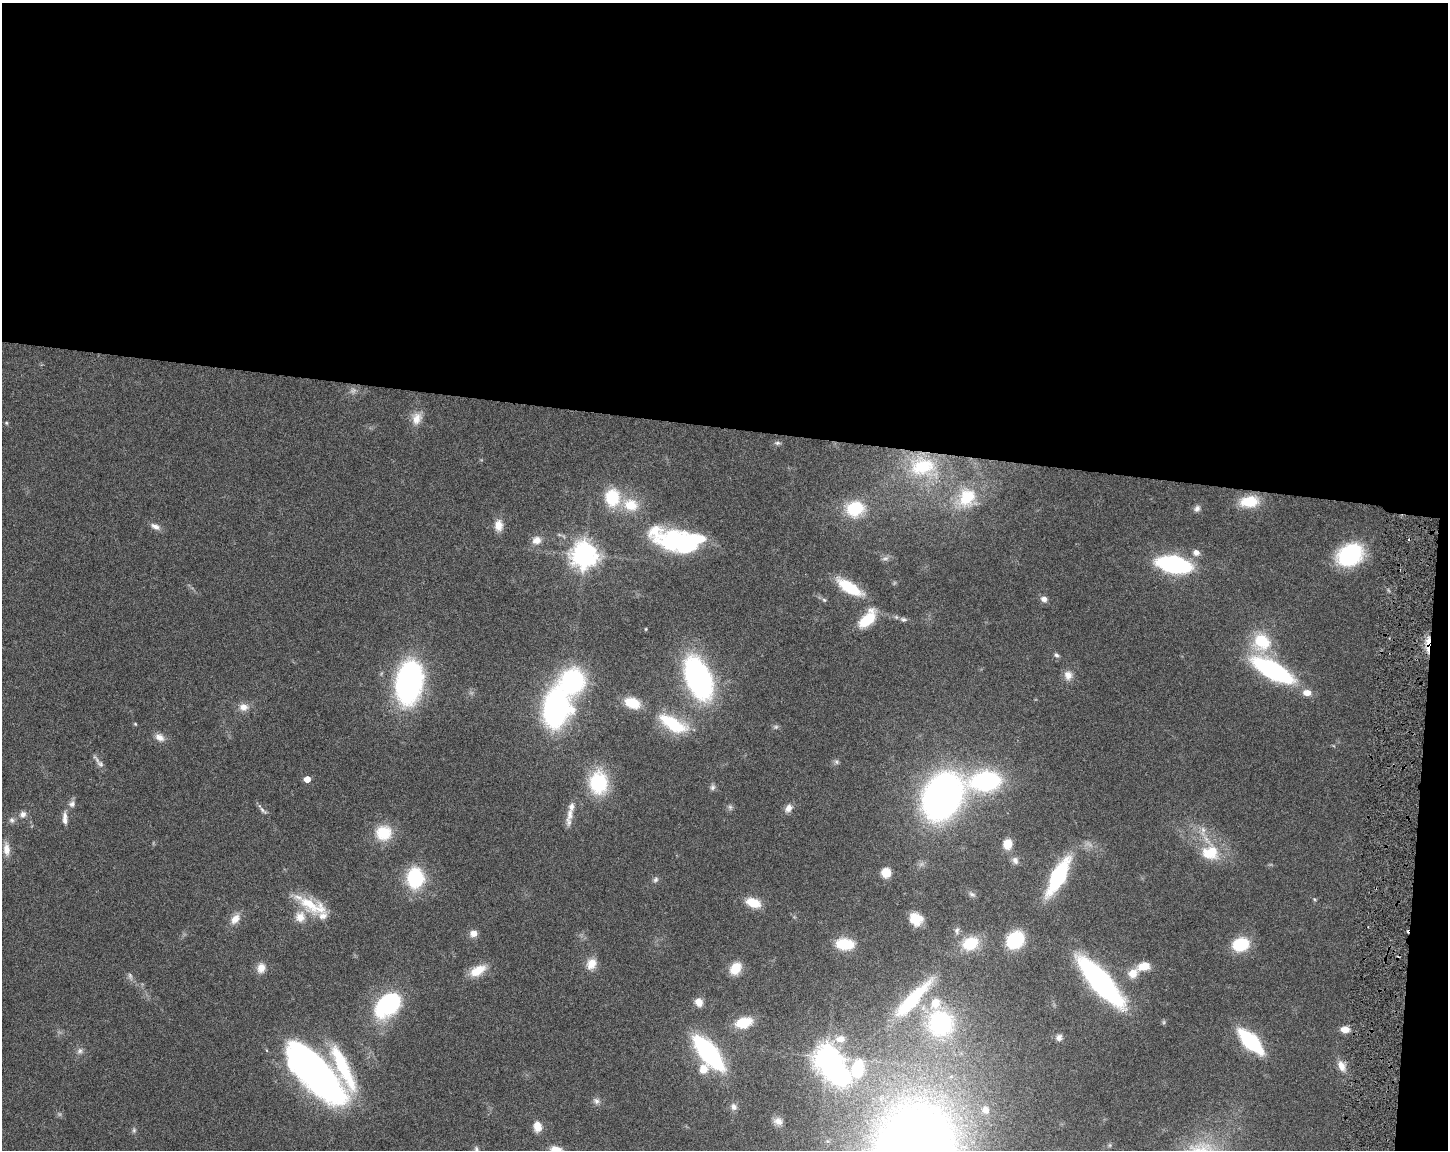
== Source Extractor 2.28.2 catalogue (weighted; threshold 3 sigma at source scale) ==
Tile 3 of 3 x 4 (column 3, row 1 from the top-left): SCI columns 3114-4559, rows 3446-4593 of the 4668 x 4598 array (HDU 1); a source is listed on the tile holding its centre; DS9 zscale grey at full resolution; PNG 1450 x 1152 px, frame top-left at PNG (2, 3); no overlay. Shown black and unused: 38% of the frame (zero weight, under 3 of 6 exposures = <1% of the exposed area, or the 3 px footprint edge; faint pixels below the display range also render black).
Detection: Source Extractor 2.28.2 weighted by HDU 2 'WHT'; one run over the whole footprint, this tile lists its part. Background 0.105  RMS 0.0046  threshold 0.0189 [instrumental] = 3 sigma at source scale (4.09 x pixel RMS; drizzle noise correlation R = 1.36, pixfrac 0.8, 0.05/0.05 arcsec/px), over >= 5 px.
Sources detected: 121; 2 too faint to see at this stretch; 3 inside a brighter object's white glare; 1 cosmic-ray / hot-pixel residue — not listed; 5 inside a brighter listed object's ellipse — not listed separately; the other 110 listed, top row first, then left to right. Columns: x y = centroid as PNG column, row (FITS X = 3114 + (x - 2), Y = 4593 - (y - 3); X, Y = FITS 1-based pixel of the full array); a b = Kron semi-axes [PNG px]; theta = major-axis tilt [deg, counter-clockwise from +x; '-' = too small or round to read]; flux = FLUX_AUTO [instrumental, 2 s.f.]
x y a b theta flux
417 418 17 13 72 4.9
6 423 5 4 - 0.48
777 443 10 5 5 1.1
922 466 39 28 2 33
612 497 18 15 90 19
967 497 24 20 60 19
1249 501 23 13 7 12
631 505 22 18 -17 12
1197 508 8 7 - 1.7
855 509 20 17 14 18
499 525 15 11 -87 4.3
155 527 14 7 -24 2.4
537 540 11 10 - 3.7
676 540 39 24 1 47
1196 552 10 8 -13 2.3
584 555 9 9 - 430
1350 555 19 14 34 57
885 558 11 5 10 1.3
1174 564 21 10 -11 88
849 587 28 10 -32 20
1044 599 8 7 - 2.2
824 600 6 5 - 0.78
867 619 21 10 49 16
903 619 9 6 -5 1.3
1261 642 24 22 -52 19
1428 644 25 4 86 5.4
1056 655 7 5 -46 1
1273 670 31 12 -29 91
1068 675 12 10 -77 3.5
698 678 31 18 -68 130
573 681 18 17 - 63
409 682 33 20 80 120
1307 693 11 8 -8 3.7
632 703 16 10 -20 11
243 707 12 10 -5 3.6
555 708 28 19 81 120
135 724 5 4 - 0.47
673 724 37 15 -30 23
160 737 12 8 -26 3.1
836 762 7 5 -46 0.98
100 764 10 8 -47 1.9
307 779 5 4 - 5.8
985 781 22 14 5 73
598 783 22 18 -84 30
713 787 8 7 - 1.3
942 796 37 27 60 210
72 804 9 8 - 1.8
730 807 8 6 -88 1.1
788 808 11 8 54 2.7
263 810 14 5 -45 1.3
23 814 9 8 - 2.1
570 814 33 7 80 4.7
65 818 17 6 -87 2.9
12 820 7 7 - 1.3
1203 830 10 6 -64 2
383 833 19 18 - 14
1008 844 11 9 69 5.9
6 849 18 8 -86 4.1
1211 852 19 15 16 16
1015 860 10 8 -65 1.9
886 873 7 7 - 9.5
1058 876 24 9 62 64
415 878 17 14 87 35
655 880 8 6 46 1.2
972 894 10 5 -19 1.2
1314 899 5 4 - 0.5
753 903 16 9 -19 9
312 905 40 16 -25 16
235 919 15 10 51 4.1
916 919 13 11 -36 8.2
957 930 10 7 81 1.4
473 933 9 8 - 2.7
1015 940 13 11 45 34
970 943 17 13 23 15
845 944 13 8 -5 20
1241 944 15 12 15 19
591 964 14 11 64 5.2
1144 966 14 9 10 6.9
261 968 12 10 74 4
735 968 13 10 53 8.8
478 970 20 10 29 8.6
1133 973 12 10 32 5.3
130 976 10 6 -75 1.4
1100 981 43 13 -49 140
912 1000 65 15 46 35
699 1002 9 8 - 4.3
388 1004 31 21 43 48
744 1022 16 10 15 14
941 1023 26 24 -60 58
1345 1029 9 7 -7 4
1059 1037 9 7 75 1.6
840 1039 16 11 4 6
1250 1041 22 9 -45 50
80 1051 8 7 - 1.6
708 1053 28 10 -50 99
827 1057 9 9 - 400
1341 1066 14 8 -68 4.2
343 1067 66 14 -65 31
703 1069 11 10 - 5.4
858 1069 22 22 - 27
315 1073 59 23 -48 240
596 1101 9 7 -48 1.7
734 1107 10 8 -64 2
986 1110 9 8 - 2.4
778 1121 12 10 -18 3
537 1126 12 9 -83 4.8
134 1130 7 5 -71 0.83
1110 1145 6 4 71 0.62
476 1149 9 5 -74 1.1
556 1150 12 8 -16 7.2
Overlapping masked pixels (flux is a lower limit): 1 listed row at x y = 1428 644
Isophote crosses this tile's border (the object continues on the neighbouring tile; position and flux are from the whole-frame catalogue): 2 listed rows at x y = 476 1149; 556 1150